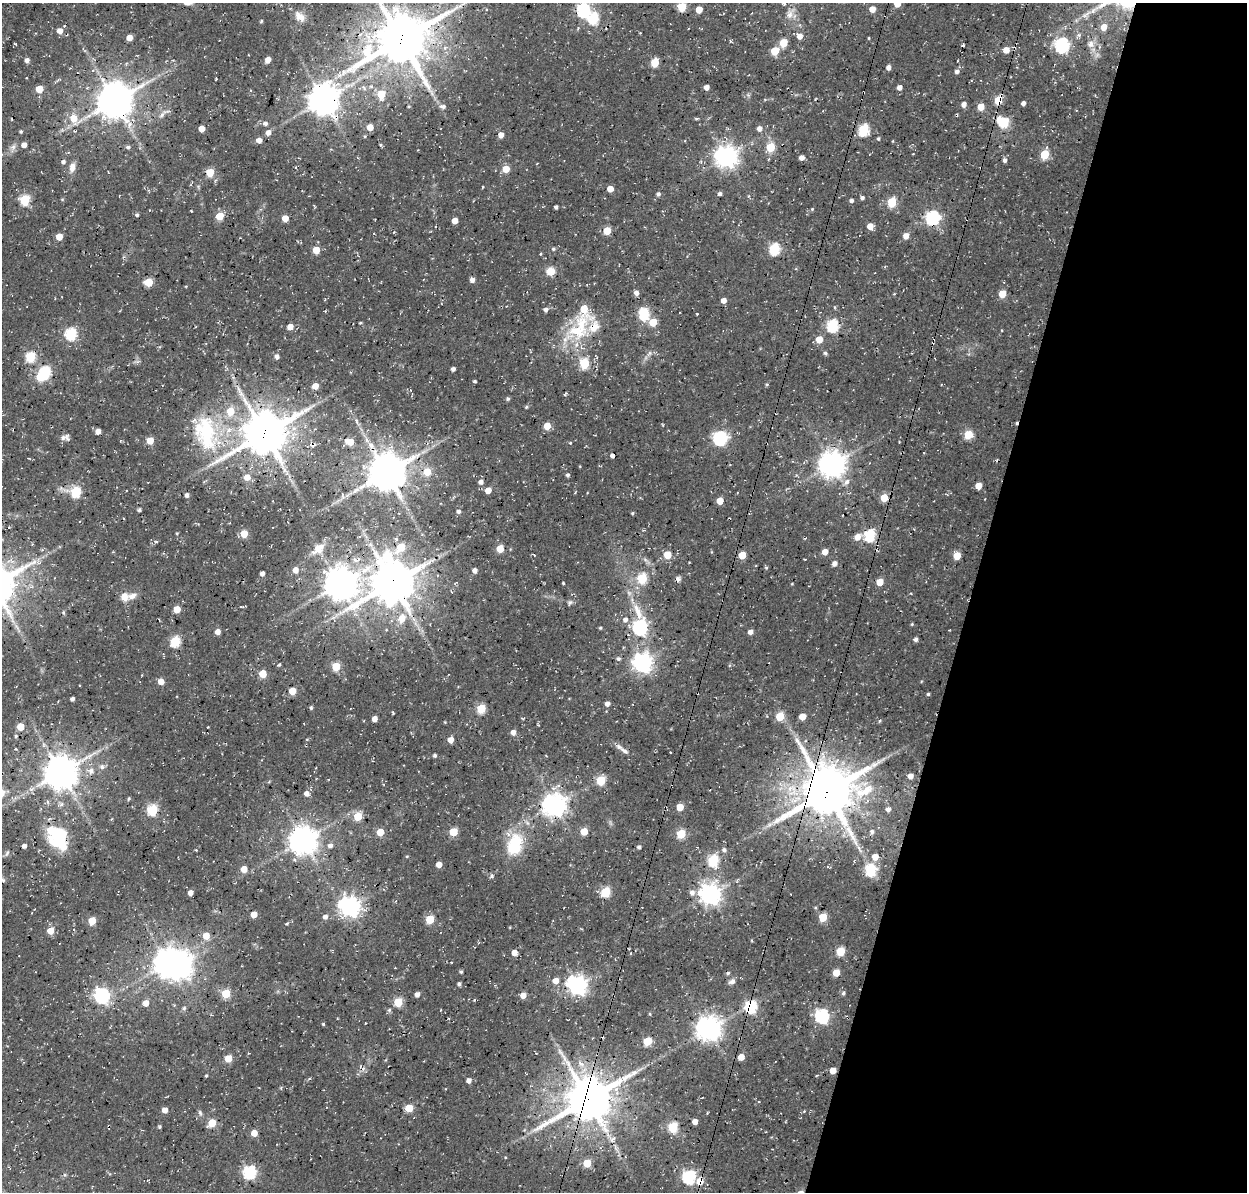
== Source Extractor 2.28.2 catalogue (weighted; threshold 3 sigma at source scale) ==
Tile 8 of 4 x 4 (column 4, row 2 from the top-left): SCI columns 3874-5118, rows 2702-3891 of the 5246 x 5340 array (HDU 1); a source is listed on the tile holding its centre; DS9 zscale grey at full resolution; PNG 1249 x 1194 px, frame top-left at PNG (2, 3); no overlay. Shown black and unused: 22% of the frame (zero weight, under 3 of 4 exposures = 8% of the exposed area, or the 3 px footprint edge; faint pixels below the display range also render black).
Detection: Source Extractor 2.28.2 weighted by HDU 2 'WHT'; one run over the whole footprint, this tile lists its part. Background 0.0296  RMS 0.0039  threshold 0.0174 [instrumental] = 3 sigma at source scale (4.5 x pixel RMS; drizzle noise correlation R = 1.50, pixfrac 1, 0.0396/0.0396 arcsec/px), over >= 5 px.
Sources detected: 308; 3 inside a brighter object's white glare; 2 cosmic-ray / hot-pixel residue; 1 long thin detection or spike segment (spike, bleed or trail) — not listed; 6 inside a brighter listed object's ellipse — not listed separately; the other 296 listed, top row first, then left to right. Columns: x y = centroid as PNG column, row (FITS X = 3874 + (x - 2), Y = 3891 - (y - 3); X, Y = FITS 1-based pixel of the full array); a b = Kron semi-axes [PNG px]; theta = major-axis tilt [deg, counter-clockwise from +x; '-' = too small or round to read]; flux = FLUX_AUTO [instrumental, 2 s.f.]
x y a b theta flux
784 3 6 4 -36 0.68
463 4 7 4 19 1
897 4 5 5 - 4.5
682 7 5 5 - 15
872 9 5 5 - 3.7
583 10 6 6 - 60
699 10 5 5 - 5.2
790 14 13 8 84 2.7
300 16 18 11 -41 3.7
593 18 6 6 - 30
261 21 4 3 - 0.47
1104 27 6 5 - 3.9
60 31 5 5 - 3.2
800 36 5 5 - 2.9
129 38 5 4 - 3.9
869 38 4 2 - 0.29
401 39 19 16 29 1800
783 43 5 5 - 9.8
1090 44 10 8 76 2.4
963 45 3 2 - 0.44
1062 45 7 6 - 80
1006 50 5 5 - 3.9
775 51 5 5 - 12
249 55 2 2 - 0.24
27 60 4 4 - 1.7
268 60 5 4 - 3.1
655 63 5 5 - 12
888 67 5 4 - 1.7
957 72 5 5 - 1.3
706 87 4 4 - 2.4
899 87 5 4 - 2.1
39 89 5 5 - 6.8
381 94 6 5 - 9.6
323 100 9 9 - 630
998 100 6 5 - 13
114 101 11 10 - 920
1023 103 4 4 - 1.4
963 104 5 5 - 1.8
443 106 7 5 -16 1.3
981 107 5 5 - 5.1
73 118 8 7 - 5.9
1002 122 17 13 -32 7
265 123 6 5 - 1.2
370 127 5 5 - 4.6
201 129 4 4 - 3.9
759 129 6 5 - 1.8
863 130 6 5 - 31
21 132 5 4 - 0.49
268 132 6 5 - 2
501 135 4 4 - 2.8
365 136 4 3 - 0.39
878 139 4 3 - 0.52
259 140 4 4 - 2.6
24 145 5 5 - 2.1
13 147 8 6 -45 1.3
128 147 5 5 - 0.73
770 147 5 5 - 14
1044 154 5 5 - 17
726 157 7 7 - 280
802 158 5 4 - 2.2
1005 160 4 4 - 1.1
63 162 5 5 - 0.94
72 167 12 7 83 2.6
506 169 5 5 - 7
210 172 5 5 - 12
610 189 5 4 - 4
658 194 5 4 - 0.97
720 194 5 4 - 1
862 198 4 4 - 1.1
25 200 5 5 - 24
851 200 5 4 - 0.86
892 202 5 5 - 20
556 207 4 3 - 0.87
812 209 4 4 - 0.4
137 215 4 4 - 0.63
220 216 5 5 - 10
285 218 5 5 - 5
932 218 6 6 - 69
455 221 4 4 - 3.8
870 226 5 5 - 3.6
607 231 5 5 - 11
906 236 6 5 - 2.8
59 237 5 5 - 5.1
553 249 5 4 - 0.59
774 249 6 5 - 36
316 250 5 5 - 7.6
550 271 8 7 - 4.7
472 280 4 4 - 1.8
148 282 5 5 - 12
636 293 4 4 - 1.8
1002 294 5 5 - 8.3
723 300 5 5 - 2.2
546 310 5 5 - 1.1
644 314 6 5 - 33
697 314 3 2 - 0.33
653 322 5 5 - 9.9
360 323 4 3 - 0.37
196 326 3 2 - 0.33
580 326 50 24 56 23
832 326 6 5 - 43
290 327 5 5 - 3.7
71 334 6 6 - 39
819 339 5 5 - 6.3
825 353 5 5 - 0.62
277 356 6 5 - 1.4
30 357 5 5 - 23
584 363 6 5 - 22
453 369 4 4 - 1.2
45 373 6 6 - 42
475 382 3 3 - 0.75
315 386 5 4 - 4.8
508 399 5 5 - 0.63
526 407 5 4 - 0.53
230 411 6 6 - 8.7
547 426 5 5 - 7.1
98 431 4 4 - 2.7
206 433 51 28 -80 34
264 433 15 12 35 1400
968 435 5 5 - 15
67 437 9 7 -66 1.2
720 438 7 6 - 71
150 440 5 5 - 7.5
350 442 7 5 -20 6
570 443 4 3 - 0.33
832 464 8 8 - 440
427 472 6 6 - 7.9
386 473 11 11 - 1100
567 475 4 4 - 0.76
247 477 6 6 - 3.7
481 482 6 5 - 1.5
847 482 10 7 57 1.9
978 486 5 5 - 4.5
488 490 5 4 - 4
76 492 6 5 - 26
187 495 4 4 - 1.3
884 498 5 5 - 9.7
720 501 5 5 - 6.4
139 510 4 3 - 0.74
458 511 5 5 - 1.1
632 513 4 4 - 0.45
177 533 5 3 - 0.32
244 534 5 5 - 9.1
869 535 6 5 - 36
857 537 7 6 - 3.9
156 542 5 3 - 0.33
401 547 7 5 48 11
318 549 16 9 42 4.4
500 549 5 5 - 9.9
825 552 5 5 - 3.8
667 555 5 5 - 9.5
742 555 5 5 - 7.4
957 556 5 5 - 8.8
834 563 5 5 - 1.9
766 568 5 4 - 0.55
295 570 5 5 - 2.7
475 570 5 4 - 1.8
262 574 4 4 - 1.4
642 578 5 5 - 24
678 579 7 6 - 1.2
880 582 5 4 - 6.7
392 583 16 14 79 1200
563 583 2 2 - 0.45
339 584 10 10 - 650
911 593 4 3 - 0.3
124 597 9 9 - 3.6
570 602 7 6 - 0.82
241 607 4 3 - 0.36
177 609 5 5 - 7.6
63 612 5 4 - 0.54
402 618 9 7 62 5.1
625 620 7 6 - 1.7
912 624 4 4 - 0.39
640 627 10 6 -87 76
600 628 4 3 - 0.47
218 632 4 4 - 2.8
750 632 4 4 - 2.1
915 639 4 4 - 1.1
175 641 6 5 - 25
618 658 5 5 - 0.87
642 663 7 7 - 190
279 664 5 3 - 0.49
336 666 5 5 - 13
263 674 5 5 - 9.3
161 682 5 4 - 4.1
292 691 5 5 - 8.2
928 694 4 4 - 0.6
72 699 4 3 - 1
607 704 5 5 - 1.5
311 708 5 4 - 0.57
481 709 5 5 - 18
780 716 5 5 - 13
802 717 5 4 - 5.5
374 719 4 4 - 2.6
20 727 5 5 - 7.6
513 732 6 5 - 2.1
16 736 4 3 - 0.47
450 740 5 5 - 3.4
624 751 14 5 -33 1.8
670 752 2 2 - 0.38
435 755 4 4 - 0.78
102 767 7 6 - 1.2
90 771 12 8 -12 2.9
60 772 10 9 - 850
910 776 4 4 - 2.3
601 780 5 5 - 19
827 792 17 15 31 1800
306 793 5 5 - 2.2
128 799 5 3 - 0.41
554 805 8 7 - 320
680 807 5 5 - 6.6
888 809 4 4 - 1.4
152 810 5 5 - 31
358 816 5 5 - 14
769 825 7 4 19 1
584 831 5 5 - 7.5
380 832 5 5 - 8.5
453 832 5 5 - 13
872 832 4 4 - 0.99
681 834 5 5 - 18
59 836 30 21 -89 21
303 840 8 8 - 520
515 844 30 19 71 16
24 846 4 4 - 1.5
330 846 7 6 - 1.5
639 847 4 4 - 0.77
196 850 3 2 - 0.39
724 850 6 5 - 1
7 853 8 4 60 0.75
407 856 5 3 - 0.33
875 857 5 5 - 4.5
713 860 6 5 - 30
439 864 4 4 - 3.8
244 869 5 4 - 5.2
870 870 6 5 - 34
492 876 5 4 - 0.69
2 880 9 4 -30 0.94
605 892 5 5 - 23
190 893 4 4 - 2.2
692 893 7 6 - 1.5
710 894 7 7 - 250
350 906 7 7 - 220
254 914 5 4 - 4.4
325 917 5 5 - 1.6
823 917 5 5 - 13
430 919 5 5 - 13
92 921 5 5 - 9.1
287 924 6 3 19 0.38
50 931 5 5 - 5.8
206 936 5 5 - 5.3
840 951 5 5 - 16
514 953 5 5 - 2.5
631 953 4 3 - 0.3
451 962 2 2 - 0.36
167 963 9 7 76 470
395 968 3 2 - 0.26
461 972 3 3 - 0.64
728 973 5 4 - 0.61
836 973 5 4 - 7.2
556 981 5 5 - 3.7
732 982 10 6 17 1.4
459 984 4 3 - 0.9
577 985 7 7 - 190
843 993 5 4 - 0.64
226 994 5 5 - 15
417 994 4 4 - 1.8
523 995 5 5 - 3.6
102 996 6 6 - 96
398 1002 5 5 - 16
146 1003 5 5 - 3.7
751 1007 6 6 - 39
184 1008 6 5 - 0.76
650 1014 5 3 - 0.34
822 1016 6 6 - 66
365 1023 2 2 - 0.29
323 1024 4 3 - 0.39
708 1029 8 8 - 370
647 1041 5 5 - 14
741 1057 5 5 - 4.7
228 1058 5 5 - 9
833 1071 5 4 - 4.8
206 1076 4 3 - 0.42
627 1077 23 8 34 5.3
469 1081 5 5 - 1.6
588 1099 14 12 39 1500
409 1108 5 5 - 11
165 1110 4 4 - 3.2
200 1113 8 5 -64 0.8
695 1122 4 4 - 3
212 1123 5 5 - 12
159 1127 4 4 - 0.48
673 1127 5 5 - 26
254 1133 5 5 - 4.4
587 1163 5 5 - 9.5
249 1172 6 6 - 55
689 1177 7 6 - 54
700 1181 6 5 - 5.8
Overlapping masked pixels (flux is a lower limit): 13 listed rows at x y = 401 39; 323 100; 998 100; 114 101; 932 218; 832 326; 264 433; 386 473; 392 583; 827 792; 751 1007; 588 1099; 700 1181
Isophote crosses this tile's border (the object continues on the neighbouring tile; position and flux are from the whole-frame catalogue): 4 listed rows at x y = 784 3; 897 4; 401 39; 2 880